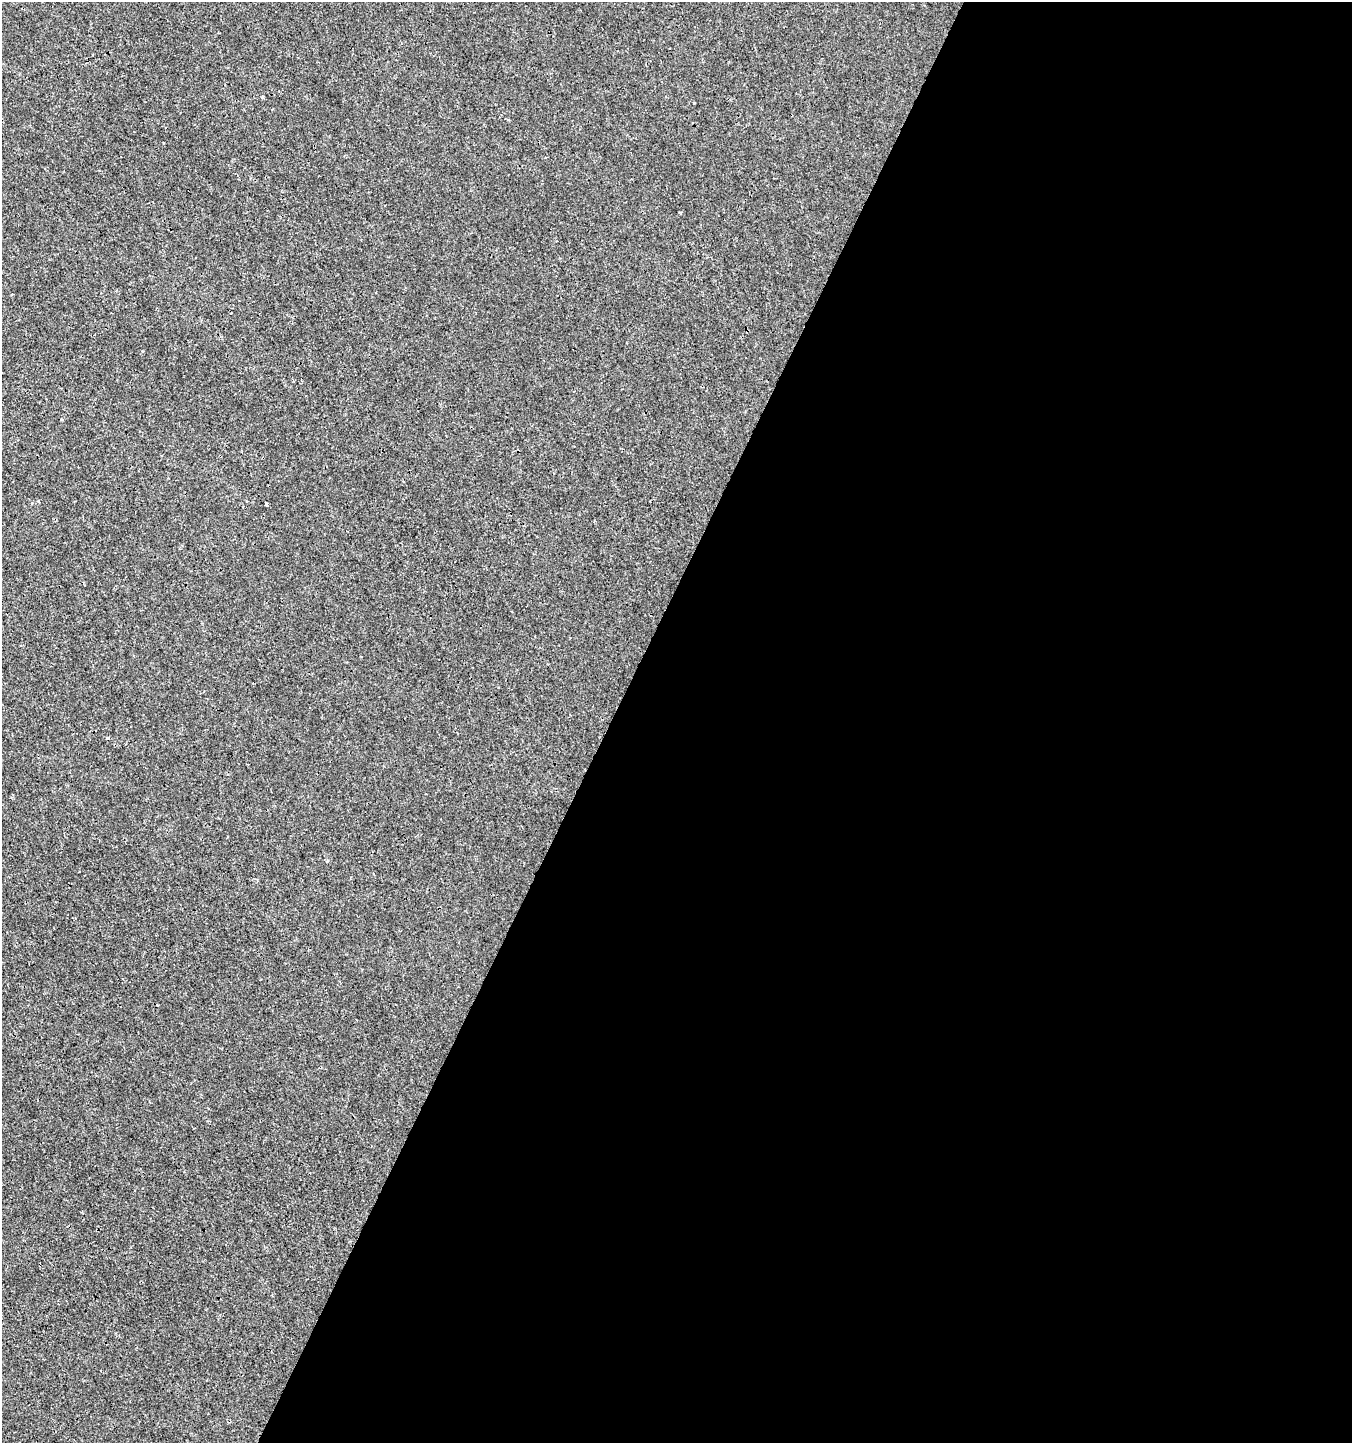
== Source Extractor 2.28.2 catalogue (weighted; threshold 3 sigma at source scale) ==
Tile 12 of 4 x 4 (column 4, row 3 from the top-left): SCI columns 4251-5600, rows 1448-2888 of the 5865 x 5770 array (HDU 1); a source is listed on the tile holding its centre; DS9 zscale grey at full resolution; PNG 1354 x 1445 px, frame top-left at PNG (2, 2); no overlay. Shown black and unused: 55% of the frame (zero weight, under 3 of 4 exposures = <1% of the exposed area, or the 3 px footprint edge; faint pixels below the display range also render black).
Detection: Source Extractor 2.28.2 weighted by HDU 2 'WHT'; one run over the whole footprint, this tile lists its part. Background 8.52e-04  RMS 0.0013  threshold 0.00604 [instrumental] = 3 sigma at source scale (4.5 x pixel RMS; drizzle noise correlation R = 1.50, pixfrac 1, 0.0396/0.0396 arcsec/px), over >= 5 px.
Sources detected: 4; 2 cosmic-ray / hot-pixel residue — not listed; the other 2 listed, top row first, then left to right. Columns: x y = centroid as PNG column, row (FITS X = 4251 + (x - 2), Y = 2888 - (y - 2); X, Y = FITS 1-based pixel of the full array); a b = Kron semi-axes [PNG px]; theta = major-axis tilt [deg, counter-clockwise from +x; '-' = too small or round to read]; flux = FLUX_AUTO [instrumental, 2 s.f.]
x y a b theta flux
262 97 3 3 - 0.35
266 504 3 3 - 0.3